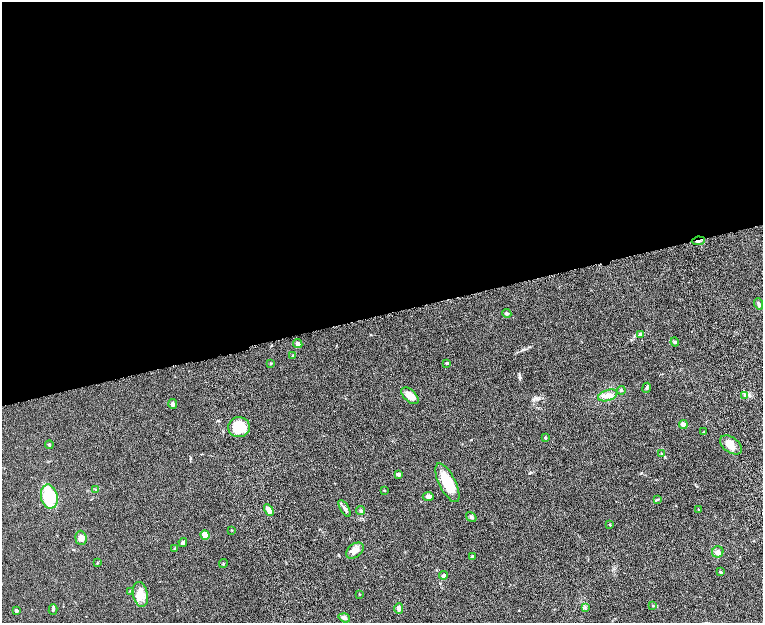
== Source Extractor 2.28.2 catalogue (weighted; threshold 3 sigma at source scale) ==
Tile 2 of 4 x 4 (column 2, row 1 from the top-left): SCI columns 1578-3098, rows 4042-5282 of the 6199 x 5478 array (HDU 1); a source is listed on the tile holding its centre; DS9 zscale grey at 2 x 2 block average (1 PNG px = mean of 2 x 2 image px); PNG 765 x 625 px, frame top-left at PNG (2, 2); each listed source drawn as its Kron ellipse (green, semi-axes under 4 px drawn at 4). Shown black and unused: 51% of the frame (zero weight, under 8 of 16 exposures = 4% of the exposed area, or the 3 px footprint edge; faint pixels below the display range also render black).
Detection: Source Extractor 2.28.2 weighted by HDU 2 'WHT'; one run over the whole footprint, this tile lists its part. Background 0.0564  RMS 0.004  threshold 0.0164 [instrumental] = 3 sigma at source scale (4.09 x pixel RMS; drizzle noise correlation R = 1.36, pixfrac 0.8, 0.05/0.05 arcsec/px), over >= 5 px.
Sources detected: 58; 1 inside a brighter object's white glare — neither listed nor drawn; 1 inside a brighter listed object's ellipse — not listed separately; the other 56 listed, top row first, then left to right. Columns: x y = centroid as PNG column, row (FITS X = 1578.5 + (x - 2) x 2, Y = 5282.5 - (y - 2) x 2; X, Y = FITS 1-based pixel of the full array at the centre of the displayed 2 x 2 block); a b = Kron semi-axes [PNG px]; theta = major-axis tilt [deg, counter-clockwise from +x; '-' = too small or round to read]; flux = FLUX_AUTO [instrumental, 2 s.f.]
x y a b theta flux
698 241 6 3 8 1.9
758 304 6 3 -71 1.6
507 313 5 3 - 1.2
640 334 4 3 - 1
675 342 4 4 - 1.1
298 344 5 3 - 2
293 355 3 2 - 0.62
271 363 3 2 - 0.63
447 363 3 2 - 1.2
647 388 5 3 - 1.1
621 390 4 3 - 1.1
608 395 10 5 18 4.2
745 395 3 2 - 0.58
410 396 10 6 -43 6.3
173 404 5 4 - 1.9
683 424 4 4 - 2.8
239 427 10 10 - 21
704 432 3 2 - 0.52
545 437 3 3 - 0.76
49 445 4 3 - 1
731 445 12 7 -37 7.3
662 454 3 2 - 0.54
398 474 4 3 - 2.1
447 483 21 8 -63 20
95 490 3 2 - 0.53
384 490 3 2 - 0.47
428 496 6 3 -4 2.2
49 497 12 8 -78 39
657 499 4 2 - 0.7
345 508 9 3 -59 2
269 510 6 4 -58 4.8
361 510 4 2 - 0.72
699 510 3 2 - 0.53
471 517 6 3 -34 1.5
610 525 3 2 - 0.58
232 530 3 2 - 0.37
205 535 4 4 - 8.8
81 538 7 5 -87 3.8
183 542 4 3 - 1.6
175 549 3 2 - 0.82
355 551 10 6 38 4.8
718 552 6 5 - 3.5
472 556 3 2 - 0.63
97 563 3 2 - 0.44
223 564 4 2 - 0.67
720 572 4 3 - 0.71
443 575 4 3 - 1.7
130 591 3 2 - 0.45
359 594 2 2 - 0.36
140 595 13 7 -78 8.9
653 606 3 2 - 0.57
585 607 4 3 - 0.96
399 608 5 4 - 2
53 609 5 3 - 1.2
16 611 2 2 - 3.7
344 618 6 4 -18 1.8
Overlapping masked pixels (flux is a lower limit): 1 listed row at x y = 698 241
Diffuse or blended objects may show on this block-average render without a row.